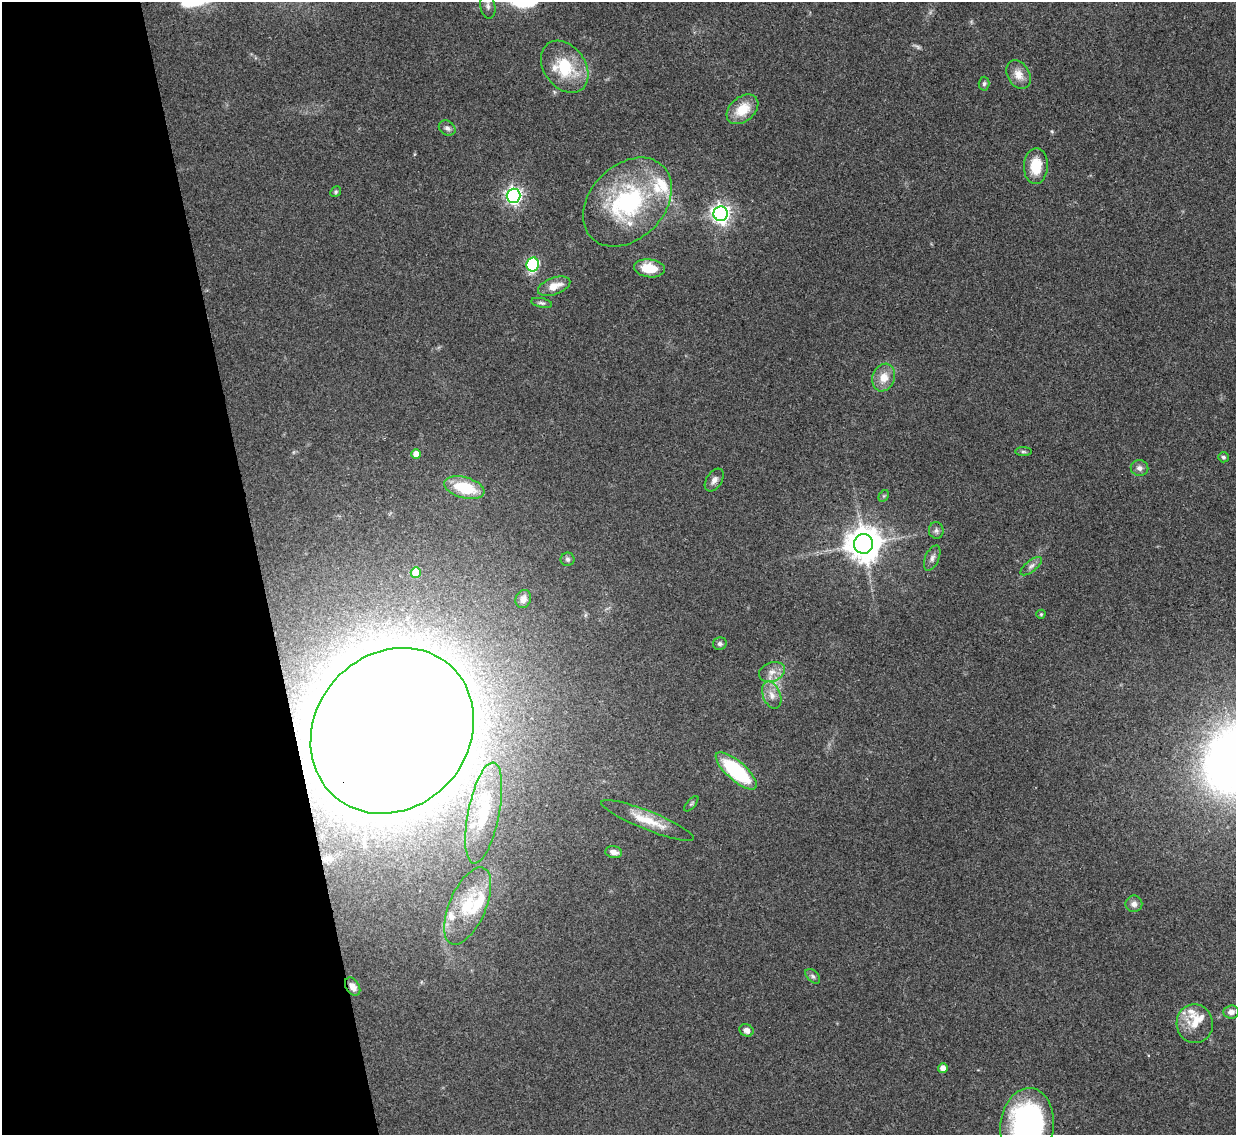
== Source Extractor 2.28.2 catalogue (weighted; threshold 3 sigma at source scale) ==
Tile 5 of 4 x 4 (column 1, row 2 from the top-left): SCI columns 1-1234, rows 2403-3535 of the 4937 x 4921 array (HDU 1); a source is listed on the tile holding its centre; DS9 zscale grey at full resolution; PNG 1238 x 1137 px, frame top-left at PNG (2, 2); each listed source drawn as its Kron ellipse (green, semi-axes under 4 px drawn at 4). Shown black and unused: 21% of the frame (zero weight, under 3 of 4 exposures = <1% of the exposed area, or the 3 px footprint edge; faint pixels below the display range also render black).
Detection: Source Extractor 2.28.2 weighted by HDU 2 'WHT'; one run over the whole footprint, this tile lists its part. Background 0.0961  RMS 0.0062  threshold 0.028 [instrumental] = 3 sigma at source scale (4.5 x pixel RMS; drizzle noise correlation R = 1.50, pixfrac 1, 0.05/0.05 arcsec/px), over >= 5 px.
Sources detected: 60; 1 too faint to see at this stretch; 1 inside a brighter object's white glare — neither listed nor drawn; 9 inside a brighter listed object's ellipse — not listed separately; the other 49 listed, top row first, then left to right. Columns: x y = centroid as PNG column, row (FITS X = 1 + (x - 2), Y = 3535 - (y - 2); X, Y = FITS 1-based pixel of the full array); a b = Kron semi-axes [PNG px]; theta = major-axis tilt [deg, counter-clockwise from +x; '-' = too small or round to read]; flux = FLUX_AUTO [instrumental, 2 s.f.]
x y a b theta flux
488 6 13 7 -81 3.3
565 67 28 20 -54 28
1018 75 15 11 -60 7.1
984 84 7 5 87 1.4
742 109 18 12 40 15
447 128 9 7 -34 2.4
1036 166 18 12 88 17
336 192 6 5 - 1
514 196 7 7 - 200
627 202 51 37 45 83
721 214 7 7 - 320
533 264 7 6 - 69
649 268 15 9 -7 15
554 286 17 8 20 8.7
542 303 10 4 -12 1.5
884 378 14 11 69 8.9
1023 452 8 4 0 1.2
416 454 5 5 - 5.9
1223 457 5 5 - 1.1
1139 468 9 8 - 3
714 480 12 7 56 3.1
464 488 21 10 -15 25
884 496 6 4 60 0.94
936 531 8 7 - 2.1
863 544 10 9 - 1400
932 558 13 7 67 2.9
568 559 7 7 - 1.5
1031 566 13 5 38 2.4
416 573 5 5 - 15
523 599 9 7 64 4
1041 614 4 4 - 0.8
720 644 7 6 - 1.6
772 672 13 9 21 5.5
772 695 14 8 -69 5.3
392 731 87 76 48 5400
736 771 26 9 -41 57
691 804 9 4 49 1.1
484 813 51 15 78 38
648 820 49 9 -22 16
614 852 8 6 -9 3.7
1134 904 8 8 - 3.1
468 906 41 18 67 31
813 976 9 5 -44 1.7
353 987 10 6 -57 4.8
1231 1012 7 6 - 3.7
1195 1024 19 18 - 12
746 1030 7 6 - 3.4
943 1068 5 5 - 4.4
1027 1126 38 27 83 160
Overlapping masked pixels (flux is a lower limit): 2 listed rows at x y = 392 731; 353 987
Isophote crosses this tile's border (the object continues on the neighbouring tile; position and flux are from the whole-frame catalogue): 2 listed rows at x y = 488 6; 1027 1126